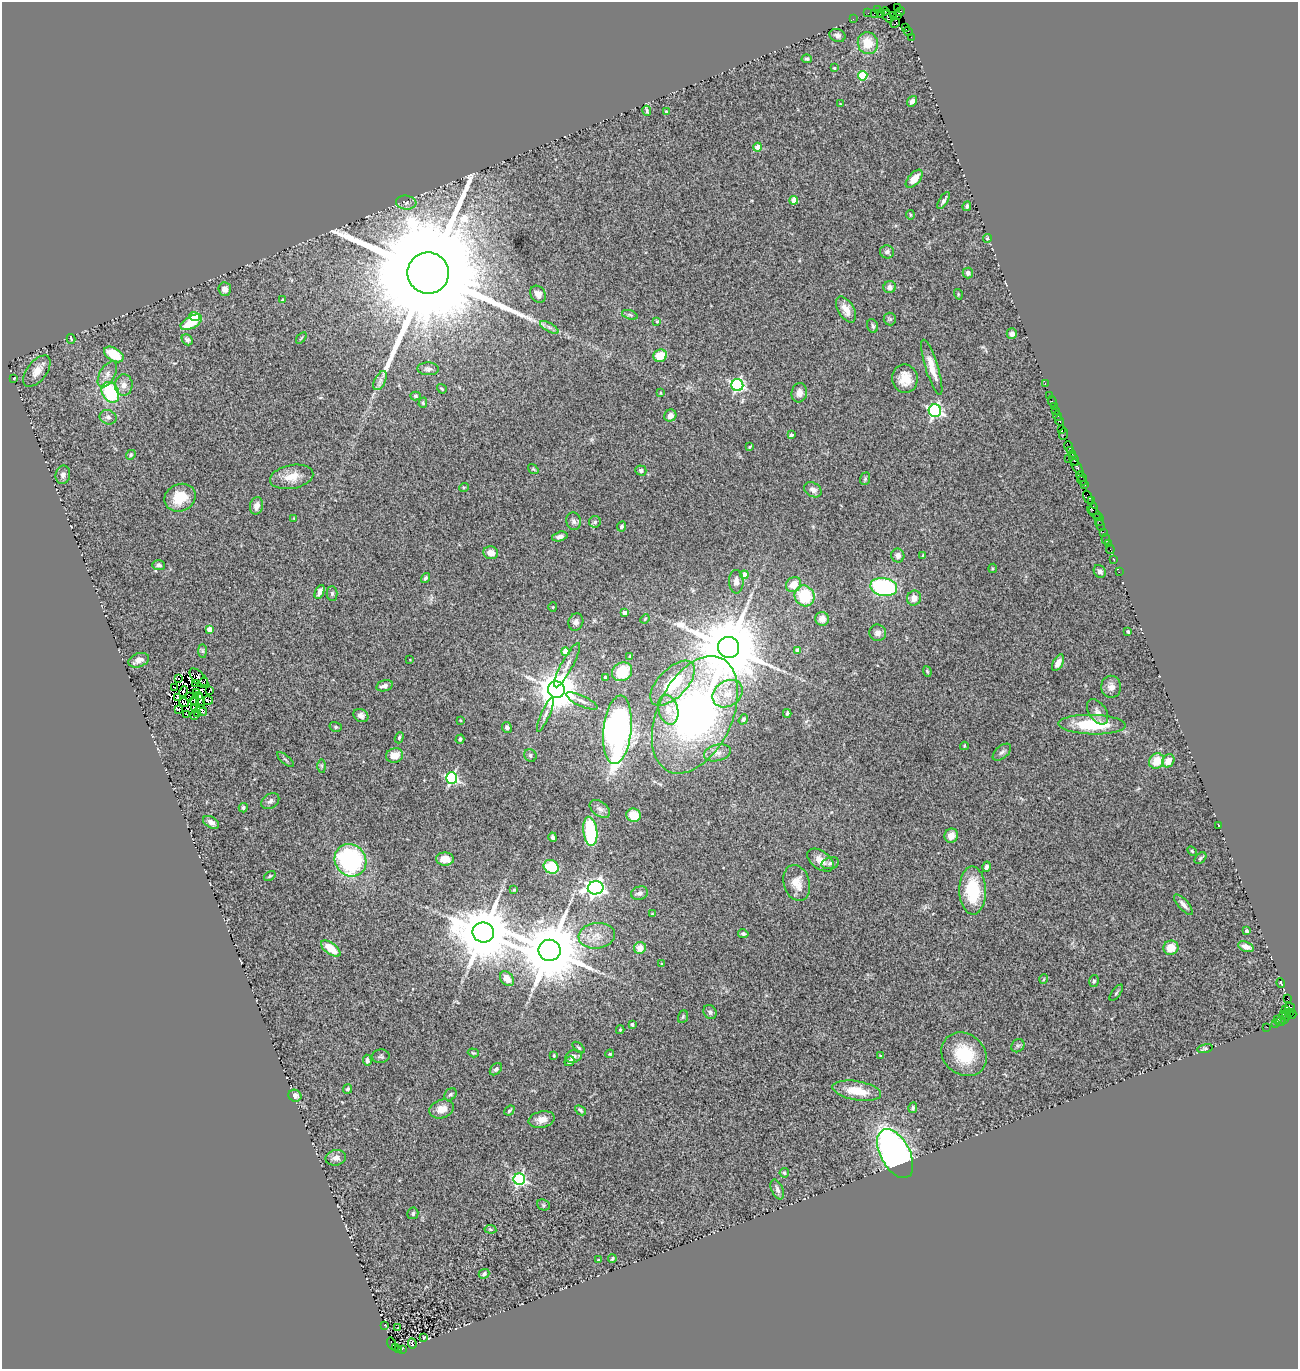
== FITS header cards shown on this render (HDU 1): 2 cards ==
NAXIS1  =                 1296
NAXIS2  =                 1367

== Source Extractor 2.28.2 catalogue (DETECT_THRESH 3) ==
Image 1296 x 1367 px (HDU 1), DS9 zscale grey, 1 PNG px = 1 image px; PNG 1300 x 1371 px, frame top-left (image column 1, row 1367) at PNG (2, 2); each listed source drawn as its Kron ellipse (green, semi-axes under 4 px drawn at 4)
Background 1.69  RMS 0.11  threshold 0.327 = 3 sigma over >= 5 px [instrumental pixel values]
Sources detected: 313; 10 with non-positive FLUX_AUTO (blend fragments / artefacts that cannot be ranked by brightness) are neither listed nor drawn; the other 303 listed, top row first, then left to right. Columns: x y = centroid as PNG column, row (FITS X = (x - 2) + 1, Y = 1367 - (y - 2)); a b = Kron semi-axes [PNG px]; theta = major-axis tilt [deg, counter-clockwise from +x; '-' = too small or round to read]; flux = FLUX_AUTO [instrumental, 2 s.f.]
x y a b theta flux
898 7 3 2 - 54
878 10 4 3 - 160
885 11 4 3 - 140
900 11 5 3 - 150
868 13 2 2 - 48
875 13 3 3 - 140
880 13 3 2 - 110
887 16 6 3 -61 210
893 16 3 3 - 66
897 16 3 2 - 73
853 19 2 2 - 54
895 23 5 3 - 93
905 27 3 2 - 140
908 31 5 3 - 150
837 35 8 6 -21 25
911 37 2 2 - 29
868 43 11 10 - 150
807 59 5 3 - 12
834 68 3 3 - 12
863 76 5 4 - 400
912 101 6 4 52 28
840 104 3 3 - 5.4
647 111 5 2 - 13
666 112 4 3 - 19
758 147 4 4 - 80
914 179 11 6 48 96
794 200 4 4 - 100
944 200 9 4 59 20
406 202 10 7 -6 26
967 206 5 4 - 15
910 215 5 2 - 6.2
987 238 4 4 - 8.4
887 252 7 6 - 22
428 273 21 20 - 350000
968 273 5 5 - 23
890 287 6 6 - 35
225 289 7 6 - 41
538 294 9 7 -52 43
958 294 5 3 - 7
283 300 4 4 - 16
846 310 14 8 -59 71
630 315 8 4 -18 14
194 316 5 4 - 180
890 319 6 6 - 13
657 321 4 3 - 7.3
191 322 12 6 29 230
873 326 7 5 -68 18
549 327 10 4 -30 25
1012 334 5 5 - 32
301 338 6 3 53 7.6
71 339 5 3 - 8.2
187 340 6 5 - 17
114 354 11 6 -31 210
660 356 7 6 - 120
932 367 29 6 -73 100
428 369 10 6 -2 24
37 371 18 10 52 74
107 374 14 7 61 50
14 378 3 2 - 4.9
905 379 14 12 -78 120
380 381 10 5 64 29
1045 384 3 2 - 79
124 385 11 9 86 52
737 385 6 6 - 1500
442 389 5 3 - 7.7
110 392 11 8 -62 570
661 393 4 3 - 6.9
799 393 10 7 78 47
1049 395 4 3 - 100
415 396 5 4 - 15
1052 401 5 2 - 91
423 403 5 4 - 9.2
1054 407 3 2 - 200
935 411 6 6 - 1600
1056 411 3 2 - 63
670 416 6 5 - 46
1057 416 4 3 - 120
108 417 9 7 -22 28
1059 421 5 3 - 210
1061 429 3 2 - 49
1063 434 6 2 69 91
791 435 4 3 - 12
750 447 3 2 - 6.7
1068 447 6 3 -72 120
1071 450 3 2 - 93
1073 454 3 2 - 76
131 455 5 4 - 11
1068 458 2 2 - 50
1074 459 7 3 -61 280
1077 467 10 3 -57 790
533 469 6 3 -35 8.7
641 470 5 5 - 18
63 475 9 7 77 31
292 477 22 11 11 120
1081 477 6 3 -48 200
865 479 6 4 69 11
1082 481 5 2 - 250
1084 485 4 3 - 240
464 487 5 3 - 7
813 490 9 7 -31 43
180 498 16 13 23 170
1088 498 7 3 -66 260
1091 501 3 2 - 120
257 506 9 6 75 51
1093 509 6 3 84 430
1095 514 10 3 -37 270
1097 517 3 2 - 170
294 518 3 2 - 4.6
573 521 9 7 -75 25
1099 521 3 2 - 200
595 522 6 5 - 15
1100 525 6 3 -66 220
621 526 5 4 - 17
1103 532 2 2 - 30
560 536 8 4 15 29
1106 539 5 3 - 170
1108 544 2 2 - 12
1110 550 4 2 - 62
491 553 7 6 - 63
898 555 7 6 - 42
923 556 4 3 - 22
1114 560 3 2 - 54
159 565 6 5 - 17
993 568 4 4 - 8.3
1100 571 7 5 -55 25
1119 572 2 2 - 30
744 575 4 4 - 94
426 578 5 4 - 17
736 582 12 7 -88 34
793 584 8 7 - 100
884 587 13 9 -11 820
320 592 7 4 65 37
332 593 7 5 -89 15
804 596 11 9 -55 320
914 598 7 7 - 56
553 607 4 4 - 7.4
624 613 4 3 - 43
645 619 5 4 - 7.1
822 619 7 6 - 48
576 622 9 7 71 27
209 629 4 4 - 73
1128 632 3 3 - 14
878 633 8 8 - 41
728 647 10 10 - 91000
798 650 4 4 - 60
202 651 7 4 -89 13
565 652 4 4 - 110
630 657 3 3 - 19
139 660 11 6 18 43
410 660 3 2 - 4.1
1058 663 9 5 62 51
567 665 25 6 61 56
927 671 5 3 - 9.4
622 672 10 9 - 220
605 677 3 3 - 6.8
199 678 12 6 -47 48
179 679 2 2 - 7.5
204 682 4 2 - 0.4
673 683 28 14 45 330
196 684 4 3 - 10
384 686 8 5 14 34
174 687 3 2 - 14
1111 687 11 10 - 43
209 690 2 2 - 4.6
556 690 8 8 - 26000
183 691 5 2 - 43
196 692 4 3 - 9.5
727 694 16 12 34 120
199 696 3 3 - 4.7
189 697 4 2 - 5.3
177 698 4 2 - 15
195 700 5 4 - 11
208 700 5 2 - 9
201 701 7 3 -78 8.5
582 701 17 5 -25 34
184 703 5 3 - 8.6
194 708 4 2 - 4.9
178 709 3 2 - 7.2
201 710 6 3 -45 17
668 710 15 9 -74 90
1098 712 14 8 -55 41
198 713 4 2 - 12
787 713 4 3 - 13
187 714 2 2 - 4.6
545 714 19 4 66 33
361 715 8 6 -30 28
695 715 62 37 65 3800
194 716 3 2 - 4.6
743 719 5 4 - 12
460 720 4 3 - 5.7
1092 725 34 10 -2 370
336 727 6 5 - 12
507 727 5 5 - 23
617 730 34 14 84 2700
399 738 6 4 72 11
460 739 4 3 - 13
964 746 4 4 - 6.7
1002 752 11 6 40 24
717 753 14 8 13 47
395 755 8 7 - 89
530 755 6 6 - 18
285 759 10 3 -40 12
1157 761 8 7 - 130
1168 761 7 6 - 59
322 766 7 4 -89 12
452 778 6 5 - 1200
270 801 10 7 35 27
243 808 4 4 - 16
600 809 11 7 -37 32
633 815 7 6 - 130
211 822 9 5 -31 34
1218 825 3 2 - 3.8
590 831 14 7 -83 540
951 836 7 6 - 58
553 837 5 3 - 15
1192 851 5 3 - 8.8
1200 858 7 4 43 12
445 859 9 6 -2 110
350 860 17 15 -54 990
821 860 15 9 -36 63
830 863 9 6 14 25
551 867 8 6 -30 260
986 867 5 4 - 15
270 876 6 4 36 10
797 883 18 13 -73 100
596 888 8 6 12 3300
514 890 4 4 - 9.7
973 890 24 13 -89 360
640 893 9 6 14 34
1183 905 13 5 -48 36
652 914 3 3 - 7.5
1247 931 3 3 - 20
483 932 11 10 - 66000
743 934 5 4 - 15
597 936 18 12 6 110
1246 947 8 5 -21 39
640 948 6 5 - 79
1171 948 7 7 - 130
331 949 11 5 -37 140
549 950 11 10 - 76000
662 964 4 3 - 8.7
507 979 8 6 -50 71
1044 979 5 3 - 5.8
1094 981 6 4 74 13
1281 983 5 3 - 8.9
1116 993 9 3 54 12
1287 998 4 3 - 790
1290 1008 6 4 -47 210
1285 1009 3 2 - 83
710 1012 7 6 - 21
1289 1012 4 2 - 63
1292 1014 4 3 - 150
1283 1015 3 2 - 180
1286 1015 6 3 86 140
683 1017 6 5 - 11
1278 1019 2 2 - 46
1284 1020 3 3 - 68
1280 1022 5 3 - 68
632 1024 3 3 - 22
1275 1024 3 3 - 150
1267 1027 2 2 - 38
620 1030 4 3 - 10
1018 1046 7 6 - 15
579 1048 7 4 -42 11
1205 1048 8 4 12 13
473 1053 6 4 -18 9.1
610 1054 4 3 - 7.2
964 1054 24 20 -39 330
880 1055 4 2 - 4.3
381 1056 9 7 2 16
554 1056 3 2 - 8
574 1056 8 6 18 25
367 1060 5 4 - 17
569 1061 5 4 - 28
496 1069 7 5 45 22
347 1089 5 4 - 15
857 1091 24 9 -9 180
450 1094 7 5 42 17
295 1096 7 6 - 31
913 1108 5 4 - 15
442 1109 12 9 18 75
580 1110 6 3 -42 13
509 1111 5 3 - 11
542 1119 13 8 12 72
895 1154 27 14 -62 3200
336 1158 10 7 12 45
784 1173 5 4 - 11
519 1179 6 6 - 1300
777 1189 10 5 -66 25
543 1205 7 5 -23 13
413 1213 6 5 - 17
490 1229 6 4 -8 9.5
612 1259 4 3 - 10
598 1260 3 3 - 7.8
484 1274 5 4 - 19
385 1325 2 2 - 4.6
398 1328 2 2 - 6.4
424 1337 3 2 - 5.5
412 1343 5 2 - 5.1
392 1344 6 3 -73 540
395 1348 4 2 - 390
398 1349 3 3 - 120
402 1349 2 2 - 97
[10 non-positive-flux detections neither listed nor drawn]